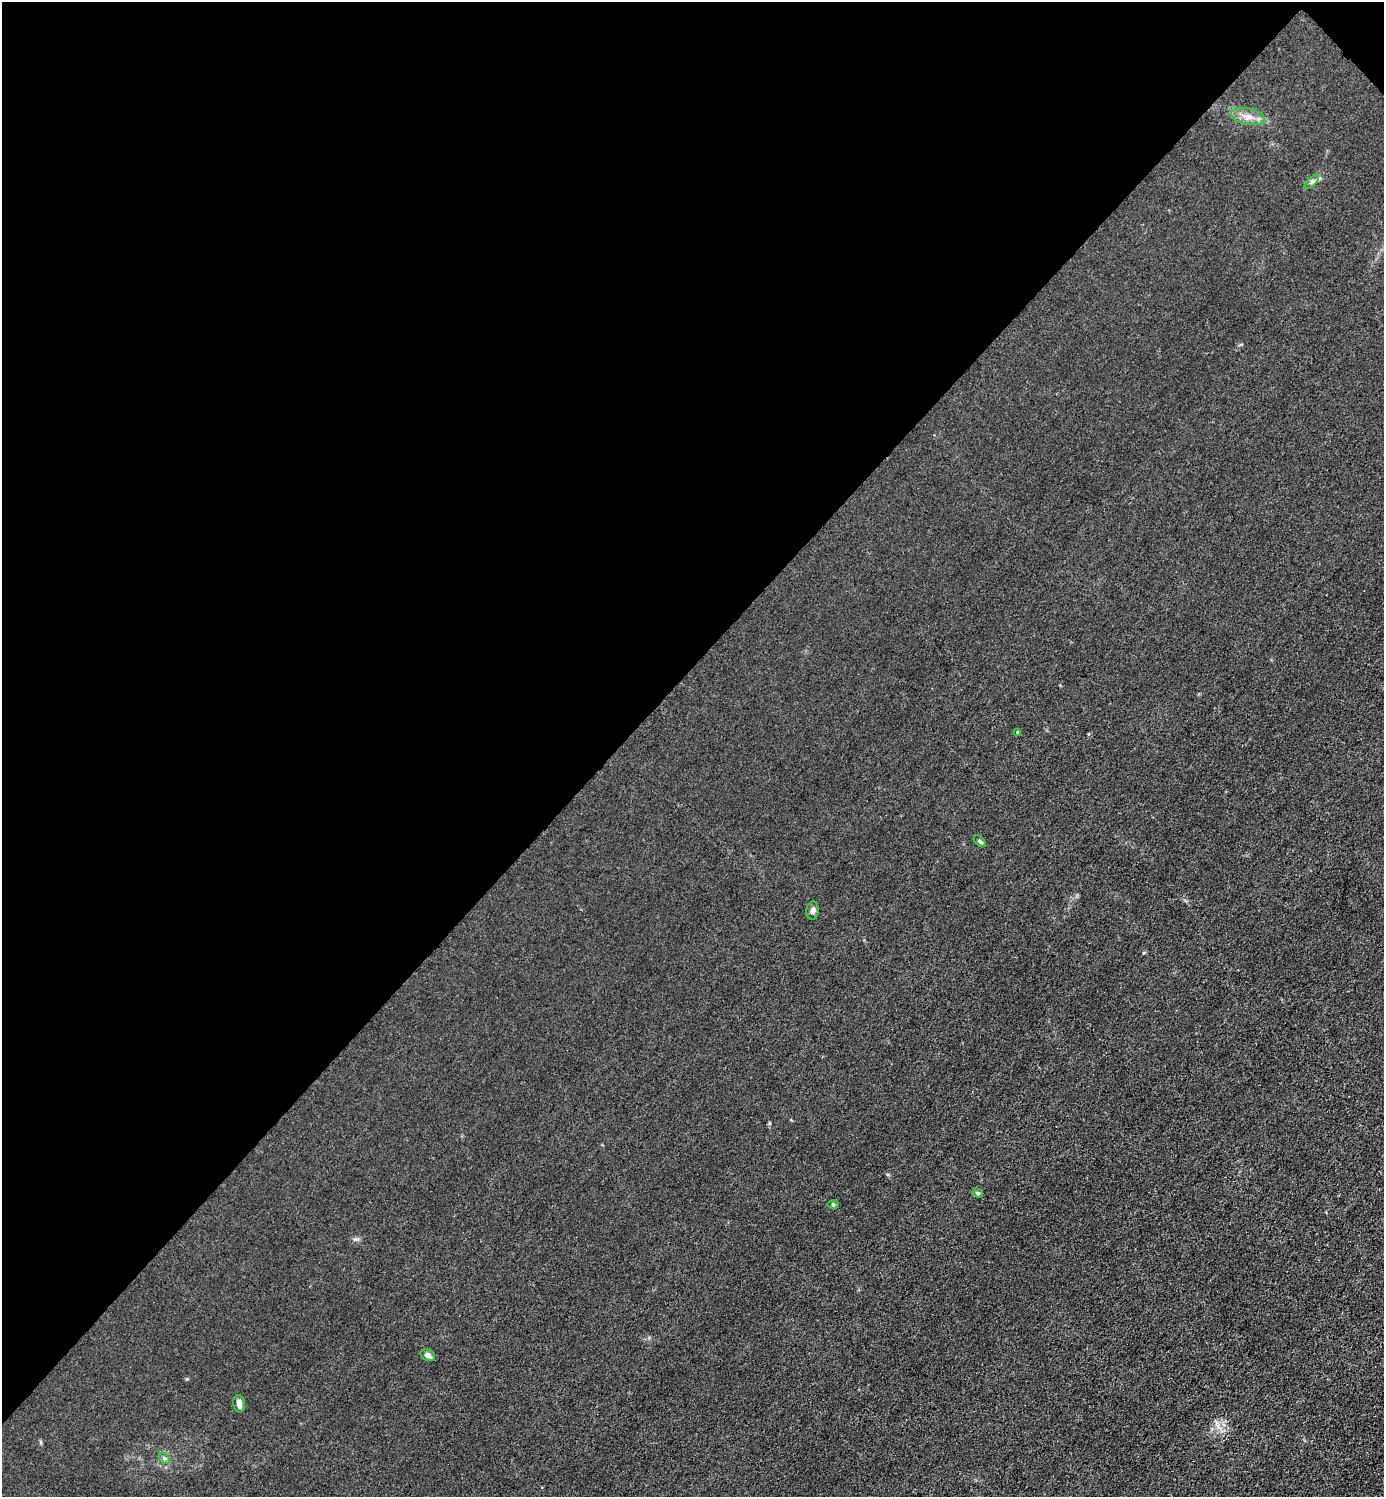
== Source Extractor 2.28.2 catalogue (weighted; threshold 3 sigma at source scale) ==
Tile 2 of 4 x 4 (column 2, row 1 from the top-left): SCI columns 1683-3064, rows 4488-5982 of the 5985 x 5985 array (HDU 1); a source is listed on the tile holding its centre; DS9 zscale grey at full resolution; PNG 1386 x 1499 px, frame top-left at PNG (2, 2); each listed source drawn as its Kron ellipse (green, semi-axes under 4 px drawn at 4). Shown black and unused: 45% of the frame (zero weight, under 3 of 4 exposures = <1% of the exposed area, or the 3 px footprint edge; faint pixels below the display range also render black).
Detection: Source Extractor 2.28.2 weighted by HDU 2 'WHT'; one run over the whole footprint, this tile lists its part. Background 0.0222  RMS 0.0062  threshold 0.0281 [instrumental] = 3 sigma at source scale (4.5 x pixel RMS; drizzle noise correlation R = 1.50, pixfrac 1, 0.05/0.05 arcsec/px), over >= 5 px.
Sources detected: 10; all 10 listed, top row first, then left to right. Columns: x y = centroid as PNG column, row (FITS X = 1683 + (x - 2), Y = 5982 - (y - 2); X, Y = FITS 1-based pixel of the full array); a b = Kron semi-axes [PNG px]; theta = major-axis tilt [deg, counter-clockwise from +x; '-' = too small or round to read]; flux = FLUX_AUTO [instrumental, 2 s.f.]
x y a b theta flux
1248 117 17 8 -12 5.3
1312 182 9 3 45 1.2
1018 732 4 3 - 0.76
980 841 7 4 -44 1.2
813 911 9 6 84 1.8
978 1193 5 4 - 1.1
833 1204 6 4 0 0.8
428 1355 8 5 -28 2.4
239 1404 9 6 -81 3.2
164 1458 6 4 -45 1.1